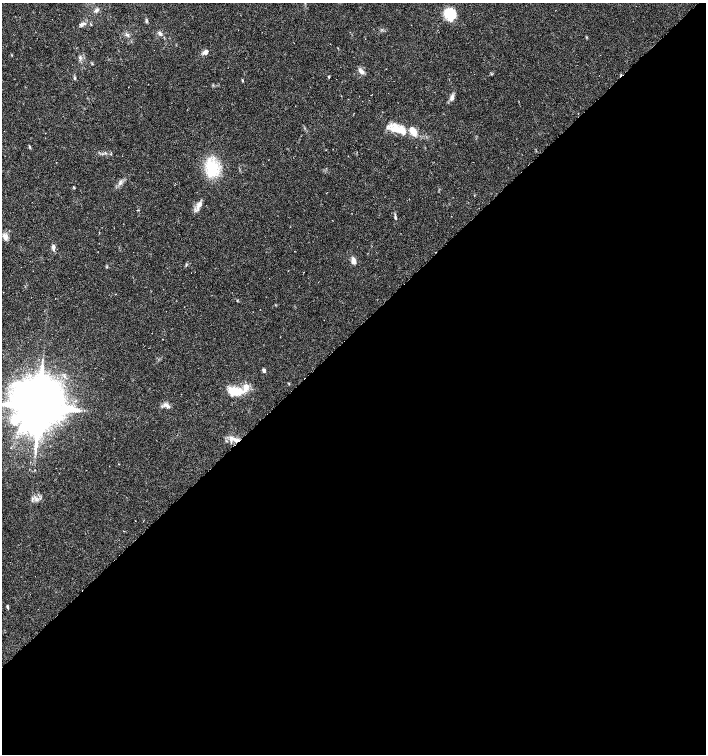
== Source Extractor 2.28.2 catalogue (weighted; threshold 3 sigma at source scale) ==
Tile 15 of 4 x 4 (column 3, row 4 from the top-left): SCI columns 3030-4437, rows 1-1504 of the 5994 x 6024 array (HDU 1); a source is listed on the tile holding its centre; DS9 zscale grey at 2 x 2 block average (1 PNG px = mean of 2 x 2 image px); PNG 708 x 756 px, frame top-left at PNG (2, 3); no overlay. Shown black and unused: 56% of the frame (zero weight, under 3 of 6 exposures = <1% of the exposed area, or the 3 px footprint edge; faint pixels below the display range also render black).
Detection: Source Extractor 2.28.2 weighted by HDU 2 'WHT'; one run over the whole footprint, this tile lists its part. Background 0.0356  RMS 0.0031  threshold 0.0128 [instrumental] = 3 sigma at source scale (4.09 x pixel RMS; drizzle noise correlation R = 1.36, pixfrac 0.8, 0.0396/0.0396 arcsec/px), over >= 5 px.
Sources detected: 33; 3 inside a brighter listed object's ellipse — not listed separately; the other 30 listed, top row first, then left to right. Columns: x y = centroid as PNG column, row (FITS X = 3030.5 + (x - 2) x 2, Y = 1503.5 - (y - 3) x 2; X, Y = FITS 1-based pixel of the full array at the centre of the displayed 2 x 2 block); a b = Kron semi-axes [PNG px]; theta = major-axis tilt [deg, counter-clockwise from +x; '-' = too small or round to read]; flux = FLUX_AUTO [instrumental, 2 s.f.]
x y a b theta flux
97 10 6 4 40 1.6
450 14 13 12 - 15
146 21 4 3 - 0.77
82 24 8 4 31 1.9
91 24 3 2 - 0.4
160 34 6 4 -72 1.4
127 35 5 3 - 1.2
205 52 7 5 7 2.4
79 57 4 2 - 0.73
361 72 9 5 -14 2.5
329 77 4 2 - 0.35
74 78 4 3 - 0.76
242 80 5 2 - 0.56
452 97 8 5 82 2.5
399 129 28 10 -19 16
30 147 4 3 - 0.8
212 168 15 11 -85 28
74 188 4 2 - 0.46
199 204 10 5 63 3.4
395 217 6 2 -71 0.95
4 237 11 4 -65 2.4
53 247 8 4 -81 2
353 261 9 5 -76 3.3
237 301 3 2 - 0.42
264 370 4 3 - 1.9
238 392 15 12 11 12
166 405 9 5 -43 2.6
39 406 15 14 - 3100
235 440 12 5 -33 4.9
7 607 5 2 - 0.8
Overlapping masked pixels (flux is a lower limit): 1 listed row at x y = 235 440
Isophote crosses this tile's border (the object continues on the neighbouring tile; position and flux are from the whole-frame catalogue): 1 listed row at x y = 39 406
Diffuse or blended objects may show on this block-average render without a row.